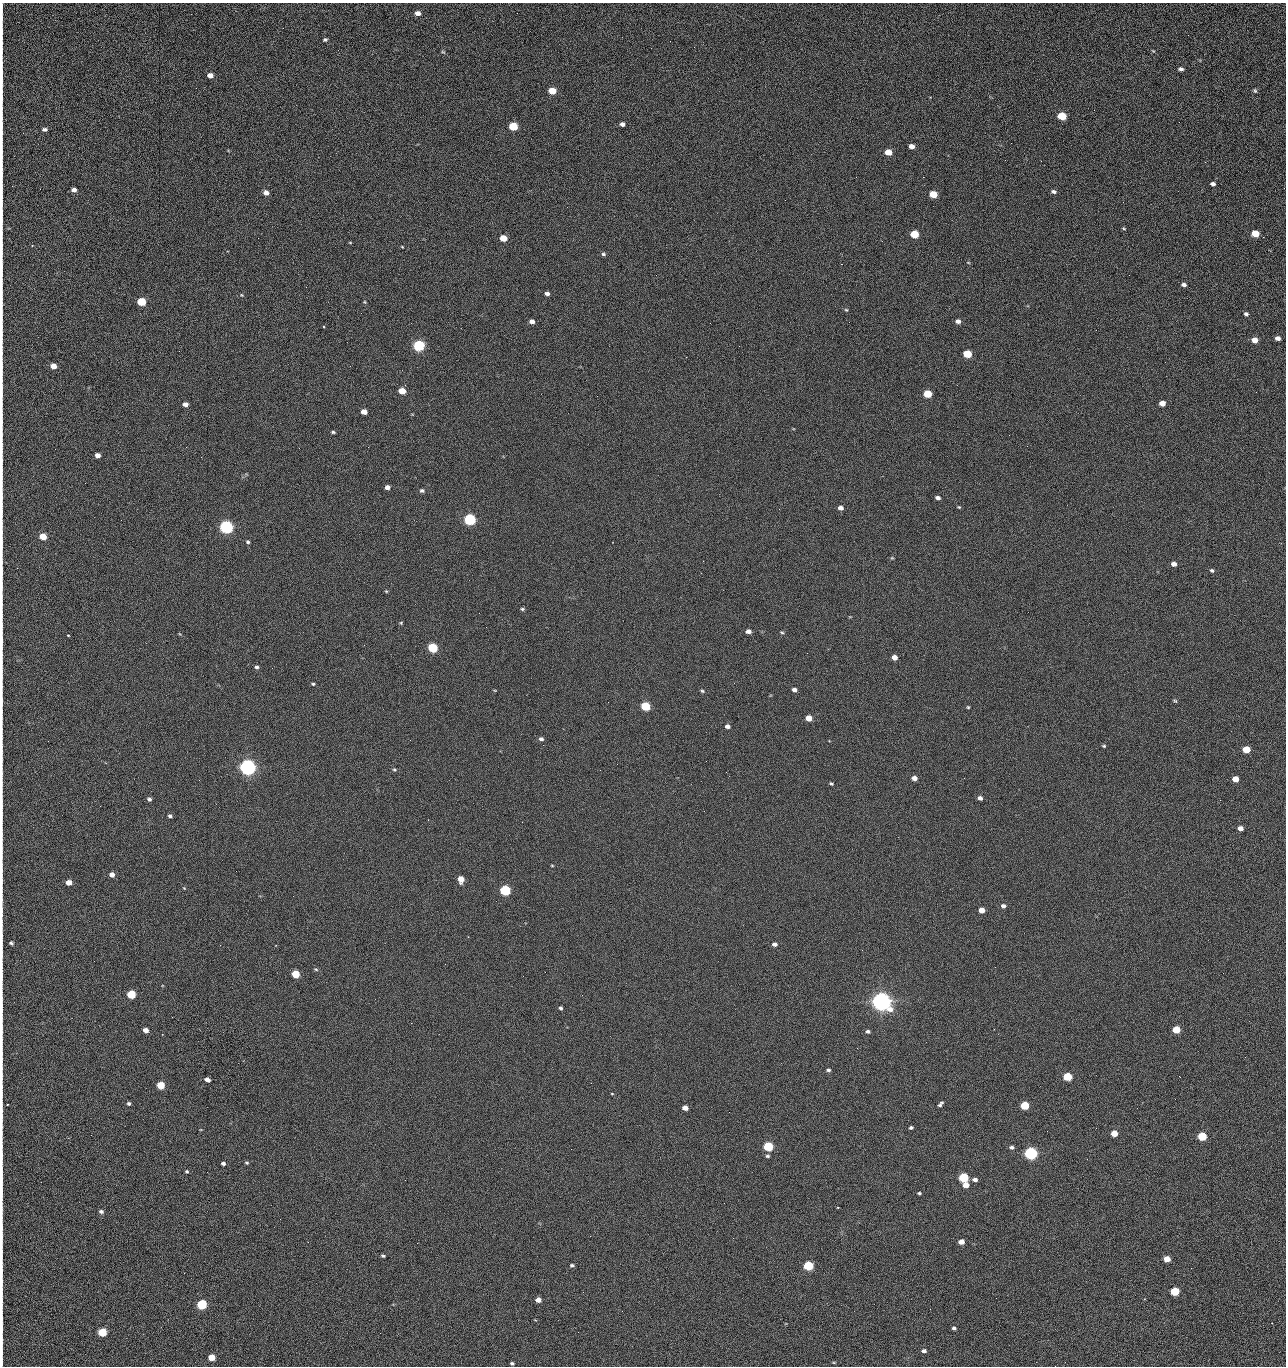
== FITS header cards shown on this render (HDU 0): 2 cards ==
NAXIS1  =                 1284 /fastest changing axis
NAXIS2  =                 1364 /next to fastest changing axis

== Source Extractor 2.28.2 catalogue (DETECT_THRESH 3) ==
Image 1284 x 1364 px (HDU 0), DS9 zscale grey, 1 PNG px = 1 image px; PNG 1288 x 1368 px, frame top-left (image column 1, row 1364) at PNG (2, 3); no overlay
Background 124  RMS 14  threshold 43.4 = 3 sigma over >= 5 px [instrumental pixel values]
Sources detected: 219; all 219 listed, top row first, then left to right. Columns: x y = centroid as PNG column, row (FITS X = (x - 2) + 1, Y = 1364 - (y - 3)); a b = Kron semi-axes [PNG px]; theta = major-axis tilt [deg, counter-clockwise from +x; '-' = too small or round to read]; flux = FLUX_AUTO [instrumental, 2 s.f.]
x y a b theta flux
2 6 11 2 90 1.4e+03
418 13 6 5 - 5.0e+03
2 31 12 2 90 1.8e+03
1188 35 2 2 - 1.1e+03
325 40 5 4 - 1.5e+03
670 41 2 2 - 2.4e+03
1153 51 5 3 - 8.3e+02
443 52 7 3 -35 1.1e+03
1181 69 5 4 - 2.8e+03
210 75 5 4 - 8.1e+03
2 79 22 2 90 4.2e+03
552 91 6 5 - 2.3e+04
1255 91 6 5 - 1.6e+03
930 97 3 2 - 6.8e+02
1062 116 6 5 - 4.3e+04
1179 122 3 2 - 1.0e+03
622 124 5 4 - 3.5e+03
2 125 14 2 90 2.6e+03
513 126 6 5 - 5.3e+04
45 129 5 4 - 2.7e+03
912 146 5 4 - 6.2e+03
888 152 5 4 - 1.6e+04
1005 160 2 2 - 1.4e+03
1041 161 2 2 - 1.8e+03
856 177 2 2 - 2.4e+03
923 177 2 2 - 3.0e+04
1213 184 5 4 - 3.3e+03
2 189 21 2 90 4.1e+03
74 190 5 4 - 4.7e+03
1053 192 6 4 -5 2.6e+03
266 193 5 4 - 5.9e+03
933 194 6 5 - 2.8e+04
1123 202 3 2 - 8.3e+02
2 221 18 2 90 3.0e+03
1124 228 5 3 - 9.8e+02
914 234 6 5 - 4.1e+04
1255 234 5 5 - 2.4e+04
1263 237 3 2 - 9.1e+02
503 238 5 5 - 1.9e+04
350 242 5 3 - 8.2e+02
32 245 4 3 - 8.2e+02
402 247 5 3 - 8.2e+02
603 254 5 4 - 1.7e+03
968 262 5 3 - 8.4e+02
841 264 2 2 - 2.7e+04
2 265 10 2 90 1.7e+03
656 275 2 2 - 1.5e+03
1184 285 6 4 -10 2.8e+03
306 287 3 2 - 7.9e+02
547 293 5 4 - 3.1e+03
242 295 5 4 - 1.2e+03
141 302 5 5 - 5.1e+04
365 302 5 3 - 1.0e+03
846 310 5 4 - 1.1e+03
1246 314 5 4 - 2.1e+03
532 321 5 4 - 4.9e+03
958 321 5 5 - 4.0e+03
2 322 12 2 90 2.0e+03
849 322 2 2 - 5.4e+02
710 323 2 2 - 3.3e+03
323 327 3 2 - 1.7e+03
1096 330 2 2 - 7.7e+02
2 333 9 2 90 1.4e+03
1278 338 5 4 - 4.5e+03
1254 340 5 4 - 1.0e+04
419 346 6 5 - 1.6e+05
739 346 2 2 - 4.8e+02
967 354 6 5 - 4.0e+04
53 366 5 4 - 1.1e+04
350 366 2 2 - 2.5e+03
402 391 5 4 - 1.9e+04
1256 392 2 2 - 1.4e+03
928 394 5 5 - 3.3e+04
1162 403 5 4 - 9.8e+03
185 404 5 4 - 5.0e+03
364 412 5 4 - 9.1e+03
333 432 5 3 - 1.5e+03
1009 435 2 2 - 1.3e+03
1027 446 2 2 - 4.8e+02
186 447 2 2 - 2.8e+03
97 455 5 4 - 5.7e+03
85 483 3 2 - 8.9e+02
387 487 5 4 - 5.1e+03
422 490 6 5 - 2.0e+03
938 498 5 4 - 3.3e+03
959 507 4 3 - 9.4e+02
840 508 5 4 - 4.7e+03
779 509 2 2 - 5.2e+02
470 519 6 5 - 2.0e+05
226 527 6 5 - 3.2e+05
43 536 5 4 - 1.9e+04
2 542 10 2 90 1.6e+03
248 542 5 4 - 1.6e+03
892 558 5 4 - 8.9e+02
1174 564 5 4 - 5.2e+03
1212 570 5 4 - 2.0e+03
2 573 9 2 90 1.6e+03
386 591 5 4 - 9.8e+02
522 609 6 4 7 1.6e+03
401 623 4 4 - 1.0e+03
748 631 5 4 - 5.1e+03
782 632 5 3 - 1.2e+03
68 635 3 2 - 1.1e+03
2 641 17 2 90 3.1e+03
433 648 5 5 - 9.0e+04
807 653 2 2 - 2.8e+03
894 657 5 4 - 7.0e+03
257 667 5 4 - 2.0e+03
313 684 4 3 - 1.3e+03
794 690 5 4 - 4.0e+03
702 691 5 4 - 1.3e+03
1175 701 6 4 -39 1.3e+03
2 702 14 2 90 2.0e+03
645 706 5 5 - 6.8e+04
968 707 4 4 - 1.0e+03
809 718 5 4 - 1.4e+04
727 726 5 4 - 3.5e+03
541 739 6 4 -7 2.6e+03
543 745 2 2 - 3.4e+03
1104 746 5 3 - 1.3e+03
1246 749 5 5 - 2.7e+04
706 761 2 2 - 2.2e+03
617 764 2 2 - 2.4e+03
248 767 6 5 - 7.1e+05
394 770 5 4 - 1.4e+03
600 770 2 2 - 4.1e+02
726 772 2 2 - 2.6e+03
914 778 5 4 - 5.9e+03
1235 779 5 4 - 1.3e+04
831 783 5 4 - 1.4e+03
980 798 4 4 - 3.8e+03
149 799 5 4 - 2.2e+03
2 806 8 2 90 1.4e+03
170 816 4 4 - 2.2e+03
1240 828 5 4 - 5.8e+03
552 865 4 3 - 8.4e+02
112 875 5 4 - 5.6e+03
461 879 5 5 - 1.3e+04
69 882 5 4 - 9.6e+03
184 888 6 4 -45 9.1e+02
505 890 5 5 - 1.2e+05
1003 906 6 5 - 2.9e+03
981 910 5 4 - 9.5e+03
11 943 4 3 - 1.9e+03
774 944 5 4 - 3.5e+03
316 969 6 4 -21 1.5e+03
296 974 5 5 - 3.3e+04
523 976 2 2 - 2.1e+03
131 994 5 5 - 5.2e+04
881 1001 7 6 - 1.1e+06
560 1008 4 4 - 1.8e+03
411 1023 2 2 - 5.5e+03
2 1028 9 2 90 1.5e+03
1176 1029 5 5 - 2.9e+04
146 1030 5 4 - 6.3e+03
868 1031 5 4 - 2.1e+03
857 1048 2 2 - 1.4e+03
1245 1057 2 2 - 2.0e+03
828 1070 5 4 - 2.0e+03
1179 1076 3 2 - 2.7e+03
1067 1077 5 5 - 4.7e+04
207 1080 5 4 - 5.4e+03
161 1085 5 5 - 3.1e+04
612 1094 4 3 - 7.0e+02
129 1103 4 4 - 1.9e+03
8 1104 3 2 - 1.2e+03
940 1104 7 4 44 2.4e+03
1025 1105 5 5 - 4.4e+04
685 1108 5 4 - 8.6e+03
729 1112 2 2 - 9.3e+02
911 1128 4 3 - 1.8e+03
1096 1128 2 2 - 4.7e+02
1114 1133 5 4 - 1.7e+04
91 1135 2 2 - 2.5e+03
1202 1136 5 5 - 5.7e+04
768 1146 5 5 - 7.8e+04
1012 1147 5 4 - 2.4e+03
571 1149 2 2 - 9.2e+02
1031 1153 6 5 - 2.8e+05
767 1156 5 4 - 1.7e+03
1087 1159 3 2 - 1.4e+03
223 1163 4 3 - 2.4e+03
246 1163 5 4 - 1.2e+03
187 1171 5 4 - 1.2e+03
963 1177 5 5 - 8.5e+04
975 1180 6 4 -2 3.7e+03
966 1185 5 4 - 9.7e+03
2 1192 20 2 90 3.9e+03
919 1193 4 3 - 1.3e+03
837 1207 3 2 - 7.7e+02
2 1209 10 2 90 1.6e+03
101 1211 5 4 - 2.6e+03
280 1219 2 2 - 2.2e+03
2 1237 25 2 90 4.5e+03
308 1242 2 2 - 2.0e+03
961 1242 5 4 - 8.6e+03
417 1243 2 2 - 5.5e+03
383 1256 4 3 - 1.5e+03
1167 1259 5 4 - 1.4e+04
572 1265 5 4 - 1.7e+03
808 1266 5 5 - 8.0e+04
2 1272 18 2 90 3.5e+03
1175 1291 5 5 - 4.6e+04
583 1292 2 2 - 6.3e+02
996 1298 2 2 - 2.6e+03
538 1300 5 4 - 7.5e+03
202 1304 5 5 - 9.9e+04
622 1311 2 2 - 8.2e+02
1272 1323 2 2 - 4.8e+02
2 1328 23 2 90 4.5e+03
954 1328 4 3 - 2.0e+03
102 1332 5 5 - 5.3e+04
578 1332 2 2 - 3.5e+03
924 1351 4 3 - 3.1e+03
211 1357 5 4 - 1.9e+04
2 1361 16 2 90 2.0e+03
834 1362 5 3 - 8.9e+02
512 1363 4 3 - 1.7e+03
1055 1366 2 2 - 2.0e+03
At the frame edge (FLAGS 8, measured only in part): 23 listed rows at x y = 2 6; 2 31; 2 79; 2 125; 2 189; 2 221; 2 265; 2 322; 2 333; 2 542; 2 573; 2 641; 2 702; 2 806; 11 943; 2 1028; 2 1192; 2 1209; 2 1237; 2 1272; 2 1328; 2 1361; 1055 1366

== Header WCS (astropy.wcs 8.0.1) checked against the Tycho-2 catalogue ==
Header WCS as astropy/WCSLIB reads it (CRVAL/CRPIX/CD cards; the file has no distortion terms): RA---TAN/DEC--TAN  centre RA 15:41:40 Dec +51:59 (235.42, +51.99 deg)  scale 1.26 arcsec/px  FOV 26.9' x 28.5'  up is +92 deg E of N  parity flipped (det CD > 0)
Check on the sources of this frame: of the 60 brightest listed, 10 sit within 2.0 arcsec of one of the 11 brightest Tycho-2 stars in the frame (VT <= 12.29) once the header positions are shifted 0.22 arcsec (0.05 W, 0.21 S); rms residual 0.96 arcsec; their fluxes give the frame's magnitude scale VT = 24.51 - 2.5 log10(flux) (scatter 0.23 mag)
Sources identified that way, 10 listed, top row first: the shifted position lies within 2.0 arcsec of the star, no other Tycho-2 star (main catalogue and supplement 1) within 4.0 arcsec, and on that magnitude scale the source's flux lands within +1.5 / -3 mag of the star's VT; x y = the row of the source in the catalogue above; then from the Tycho-2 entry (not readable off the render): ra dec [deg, ICRS J2000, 3 dp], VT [Tycho-2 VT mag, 2 dp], TYC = Tycho-2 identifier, HIP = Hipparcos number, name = IAU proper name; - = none
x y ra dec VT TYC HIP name
419 346 235.614 +52.064 11.61 3489-1132-1 - -
470 519 235.514 +52.049 11.19 3489-1407-1 - -
226 527 235.515 +52.133 11.12 3489-1380-1 - -
248 767 235.378 +52.130 9.31 3489-1322-1 76850 -
505 890 235.303 +52.042 11.52 3489-958-1 - -
881 1001 235.232 +51.912 9.59 3489-824-1 - -
1031 1153 235.143 +51.862 10.97 3489-1016-1 - -
963 1177 235.131 +51.886 12.29 3489-908-1 - -
808 1266 235.084 +51.941 11.45 3489-1346-1 - -
202 1304 235.075 +52.152 11.74 3489-912-1 - -